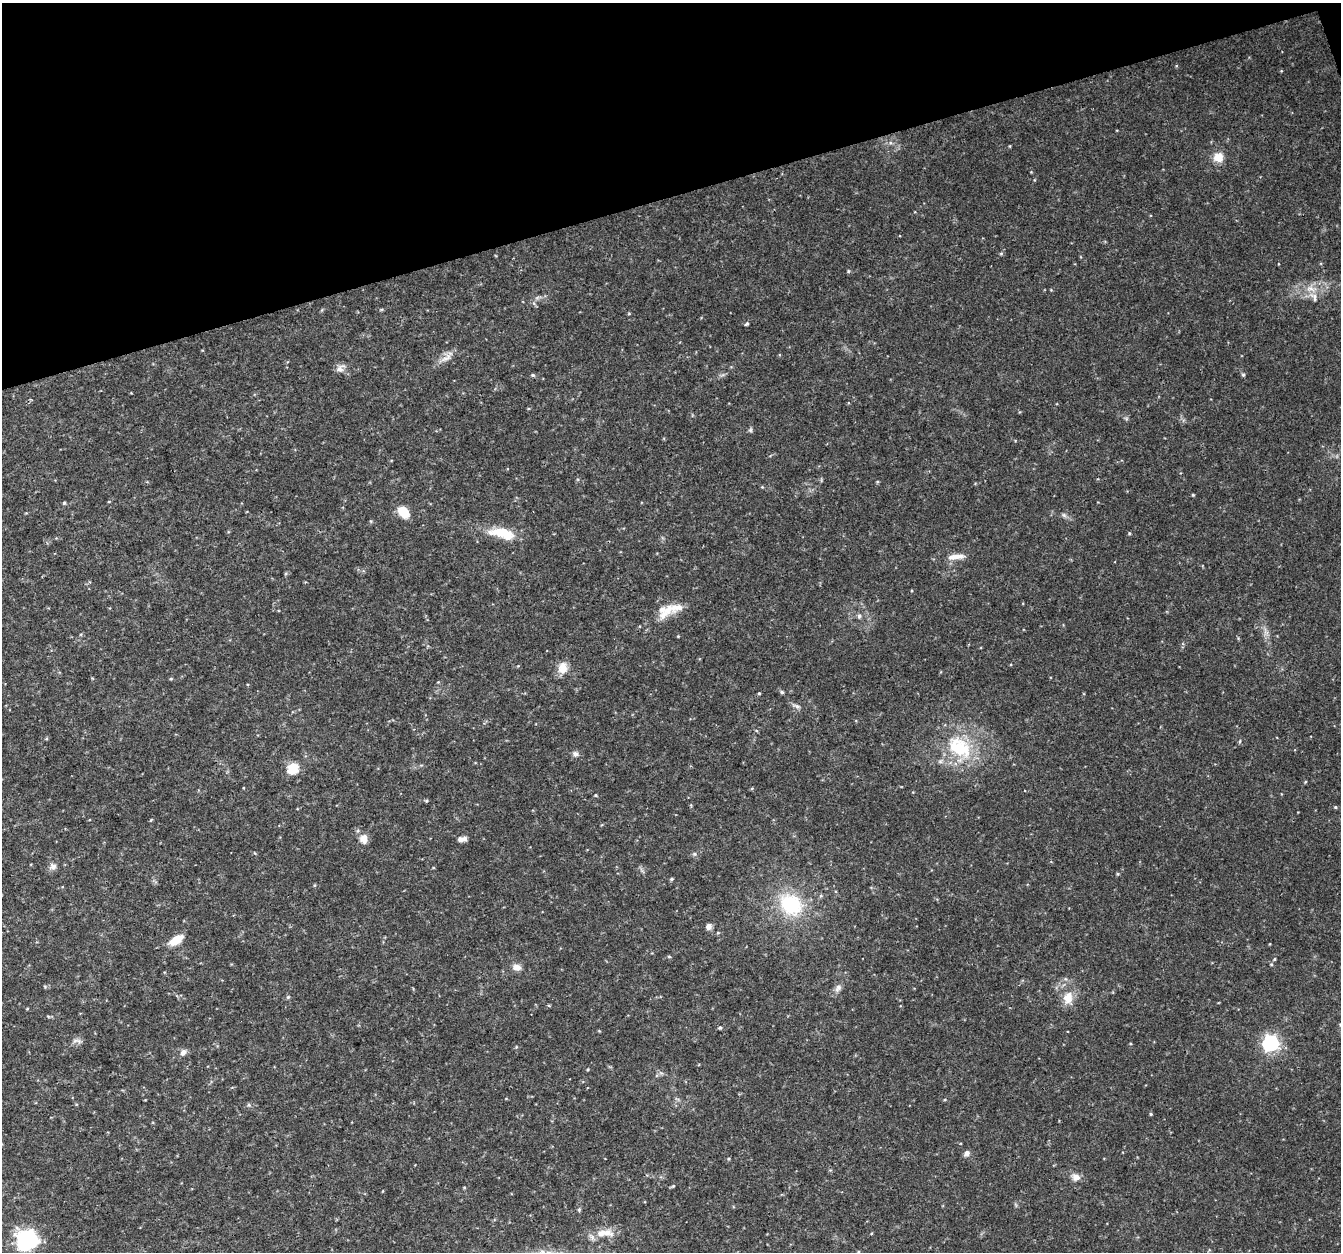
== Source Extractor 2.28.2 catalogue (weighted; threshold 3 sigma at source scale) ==
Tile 3 of 4 x 4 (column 3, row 1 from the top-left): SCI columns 2683-4021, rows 3867-5116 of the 5362 x 5182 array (HDU 1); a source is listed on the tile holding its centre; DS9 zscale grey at full resolution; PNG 1343 x 1254 px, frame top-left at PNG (2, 3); no overlay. Shown black and unused: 16% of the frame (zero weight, under 3 of 4 exposures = <1% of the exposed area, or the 3 px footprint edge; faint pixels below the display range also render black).
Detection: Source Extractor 2.28.2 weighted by HDU 2 'WHT'; one run over the whole footprint, this tile lists its part. Background 0.0314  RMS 0.0037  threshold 0.0167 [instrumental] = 3 sigma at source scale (4.5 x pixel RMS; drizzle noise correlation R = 1.50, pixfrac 1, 0.0396/0.0396 arcsec/px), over >= 5 px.
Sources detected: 64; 2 inside a brighter listed object's ellipse — not listed separately; the other 62 listed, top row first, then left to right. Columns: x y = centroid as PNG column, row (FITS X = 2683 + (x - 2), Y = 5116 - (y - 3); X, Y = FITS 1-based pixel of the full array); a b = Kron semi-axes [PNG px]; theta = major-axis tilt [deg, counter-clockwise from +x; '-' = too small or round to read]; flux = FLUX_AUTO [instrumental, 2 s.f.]
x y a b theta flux
1218 157 12 11 - 4.3
1001 253 5 4 - 0.46
1314 297 16 8 -66 3.1
629 313 5 3 - 0.31
747 324 5 4 - 0.57
446 358 18 7 29 2.9
340 369 13 9 41 2
533 375 5 4 - 0.57
1243 375 5 4 - 0.48
750 430 6 5 - 0.61
1193 495 4 3 - 0.38
64 503 4 4 - 0.47
403 512 12 8 -47 7.7
1064 515 8 4 -45 0.81
502 533 31 10 -6 10
1129 533 4 3 - 0.37
956 557 26 7 5 3.5
666 612 30 11 47 6.4
859 616 6 6 - 0.74
563 668 15 11 80 4
782 692 5 4 - 0.54
759 693 3 3 - 0.38
797 706 10 5 -17 1.1
1240 741 5 3 - 0.39
959 747 40 25 -37 23
575 754 8 6 -14 1.2
293 769 6 5 - 27
1305 782 5 3 - 0.31
596 795 5 3 - 0.37
426 801 5 3 - 0.38
1335 807 4 4 - 0.41
151 820 5 3 - 0.35
363 839 11 10 - 3
462 839 10 5 5 1.9
694 854 6 5 - 0.63
53 866 9 9 - 1.6
433 868 5 3 - 0.31
1118 874 5 4 - 0.42
672 879 5 4 - 0.48
791 904 25 20 -40 24
709 927 7 7 - 1.5
718 933 5 3 - 0.32
176 940 17 8 34 5.6
669 957 5 3 - 0.4
1274 959 5 4 - 0.41
517 967 10 8 -14 2.4
838 988 12 7 49 1.7
288 997 6 3 18 0.43
1068 998 19 13 77 5.7
720 1028 4 4 - 0.61
79 1041 9 5 -32 1.1
1270 1043 7 6 - 120
183 1052 9 7 60 1.5
588 1069 4 3 - 0.33
1151 1114 4 4 - 0.41
967 1153 9 6 42 1.2
729 1158 4 3 - 0.39
1076 1177 10 9 - 2.3
673 1186 5 4 - 0.43
579 1209 5 5 - 0.5
604 1233 28 9 1 5.5
27 1240 11 10 - 69
Unlisted compact peaks at least as high as the median listed source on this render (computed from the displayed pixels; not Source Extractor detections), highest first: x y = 848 271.